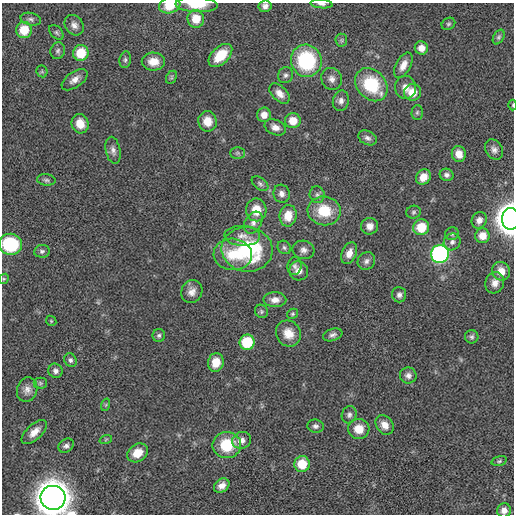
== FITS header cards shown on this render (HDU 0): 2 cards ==
NAXIS1  =                  512
NAXIS2  =                  512

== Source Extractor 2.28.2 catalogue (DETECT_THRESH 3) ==
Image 512 x 512 px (HDU 0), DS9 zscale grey, 1 PNG px = 1 image px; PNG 516 x 516 px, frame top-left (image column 1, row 512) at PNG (2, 3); each listed source drawn as its Kron ellipse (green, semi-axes under 4 px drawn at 4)
Background 3.71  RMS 46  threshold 139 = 3 sigma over >= 5 px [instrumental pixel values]
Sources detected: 108; all 108 listed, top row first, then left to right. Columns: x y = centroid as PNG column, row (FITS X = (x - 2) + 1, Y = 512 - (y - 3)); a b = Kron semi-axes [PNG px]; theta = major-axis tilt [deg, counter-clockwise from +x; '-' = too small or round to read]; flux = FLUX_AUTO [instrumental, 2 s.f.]
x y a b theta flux
322 4 11 4 -5 9.4e+03
170 5 11 7 16 6.3e+04
197 5 21 7 -2 6.3e+04
265 6 6 6 - 1.3e+04
31 19 10 6 -12 9.9e+03
196 19 9 8 - 5.7e+04
448 24 7 5 31 5.8e+03
74 25 11 9 -53 1.8e+04
24 30 8 8 - 7.1e+04
56 32 9 5 -46 6.8e+03
499 37 8 5 60 6.5e+03
341 40 6 6 - 5.9e+03
421 48 7 6 - 2.7e+04
58 51 8 7 - 8.9e+03
81 53 8 7 - 8.7e+04
220 55 14 8 44 7.4e+04
125 60 8 5 81 7.2e+03
306 61 16 15 - 2.7e+05
153 62 11 9 -1 3.7e+04
403 65 14 7 61 2.7e+04
42 71 6 5 - 4.5e+03
286 75 8 7 - 1.0e+04
171 77 7 5 62 5.6e+03
332 79 11 10 - 1.9e+04
75 80 15 8 36 2.3e+04
371 85 18 14 -47 1.7e+05
405 87 11 10 - 2.9e+04
413 92 8 8 - 4.9e+04
280 93 12 7 -44 2.5e+04
341 101 10 8 77 1.6e+04
513 105 5 3 - 3.5e+03
417 112 7 5 88 5.8e+03
264 115 7 7 - 2.9e+04
207 121 10 9 - 4.6e+04
293 121 8 7 - 4.4e+04
80 124 10 8 -74 4.2e+04
275 127 11 7 -23 2.1e+04
367 138 9 7 -27 1.1e+04
113 150 14 7 -79 1.5e+04
494 150 11 8 -58 1.5e+04
237 153 7 6 - 6.7e+03
459 154 8 7 - 3.0e+04
447 175 7 6 - 1.1e+04
423 177 8 7 - 3.5e+04
46 180 9 5 -8 8.2e+03
260 184 9 5 -38 8.5e+03
282 194 9 8 - 1.7e+04
317 195 8 7 - 9.6e+03
256 210 11 10 - 5.7e+04
324 211 16 14 -7 1.0e+05
413 212 7 6 - 7.0e+03
288 216 11 8 82 5.3e+04
511 219 10 8 -90 4.4e+06
479 220 8 7 - 1.8e+04
253 223 12 8 58 1.8e+04
370 226 8 8 - 2.1e+04
421 227 8 8 - 8.0e+04
452 234 7 6 - 6.8e+03
242 236 18 10 -3 2.8e+04
482 236 7 7 - 3.8e+04
452 242 9 8 - 1.3e+04
10 244 12 10 -10 1.9e+05
284 247 7 6 - 7.6e+03
247 249 25 22 -7 3.1e+05
303 250 11 9 -14 1.6e+04
42 251 8 6 8 8.6e+03
349 253 11 7 67 2.5e+04
233 254 19 15 -4 8.6e+04
440 254 9 9 - 6.7e+05
366 261 9 8 - 1.3e+04
295 266 9 7 80 1.1e+04
299 271 10 9 - 2.5e+04
501 271 9 9 - 3.5e+04
4 279 5 4 - 4.2e+03
495 283 11 9 71 2.3e+04
192 292 12 10 62 2.3e+04
399 295 8 7 - 1.1e+04
275 300 11 7 -1 2.4e+04
261 311 7 6 - 5.8e+03
292 314 6 5 - 5.1e+03
51 321 6 4 -46 4.0e+03
288 333 13 12 - 4.2e+04
159 335 6 6 - 7.5e+03
333 335 10 6 19 1.1e+04
472 337 7 6 - 7.6e+03
247 342 7 7 - 1.3e+05
70 360 7 6 - 9.7e+03
216 362 9 7 79 4.4e+04
56 371 7 7 - 1.2e+04
408 375 8 8 - 1.4e+04
40 383 6 5 - 5.8e+03
27 390 12 10 74 2.1e+04
105 405 6 4 70 4.7e+03
349 415 9 7 71 1.1e+04
385 425 10 8 -55 3.0e+04
315 426 8 6 -8 9.5e+03
359 429 10 10 - 4.6e+04
34 432 15 7 43 2.8e+04
106 439 6 4 19 3.6e+03
242 440 9 8 - 2.0e+04
227 445 14 13 - 1.2e+05
66 446 8 6 36 1.0e+04
137 453 11 8 35 4.5e+04
499 461 8 4 16 5.7e+03
302 464 8 8 - 7.5e+04
222 486 8 6 35 2.0e+04
53 498 12 12 - 8.4e+06
504 510 7 7 - 1.8e+04
At the frame edge (FLAGS 8, measured only in part): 8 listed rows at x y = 322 4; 170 5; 197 5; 513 105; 511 219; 10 244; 53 498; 504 510